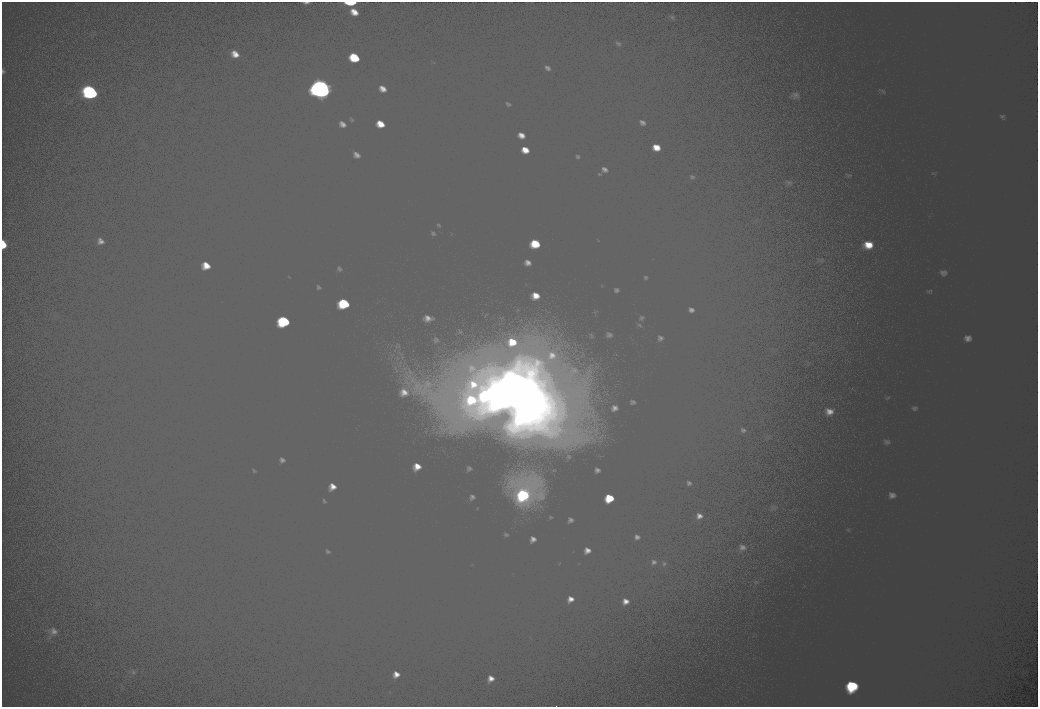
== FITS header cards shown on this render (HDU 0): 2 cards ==
NAXIS1  =                 2072
NAXIS2  =                 1410

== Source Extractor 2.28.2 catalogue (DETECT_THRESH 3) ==
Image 2072 x 1410 px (HDU 0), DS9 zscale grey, zoomed out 1/2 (1 PNG px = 2 x 2 image px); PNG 1040 x 709 px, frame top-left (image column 1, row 1410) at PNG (2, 2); no overlay
Background 103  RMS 30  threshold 90.7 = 3 sigma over >= 5 px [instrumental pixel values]
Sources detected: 11; all 11 listed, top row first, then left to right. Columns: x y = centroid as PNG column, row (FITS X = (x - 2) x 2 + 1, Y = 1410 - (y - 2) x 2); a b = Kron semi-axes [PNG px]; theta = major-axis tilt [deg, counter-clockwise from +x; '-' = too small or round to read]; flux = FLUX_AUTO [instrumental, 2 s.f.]
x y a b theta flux
351 2 9 3 0 9000
320 89 22 18 -17 150000
91 92 13 11 -46 56000
3 244 7 4 -81 10000
344 303 9 7 -53 25000
284 321 10 8 -47 35000
495 391 19 17 7 170000
486 395 12 11 - 65000
521 398 32 23 32 390000
523 495 10 10 - 44000
852 686 10 8 -20 32000
At the frame edge (FLAGS 8, measured only in part): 2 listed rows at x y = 351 2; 3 244